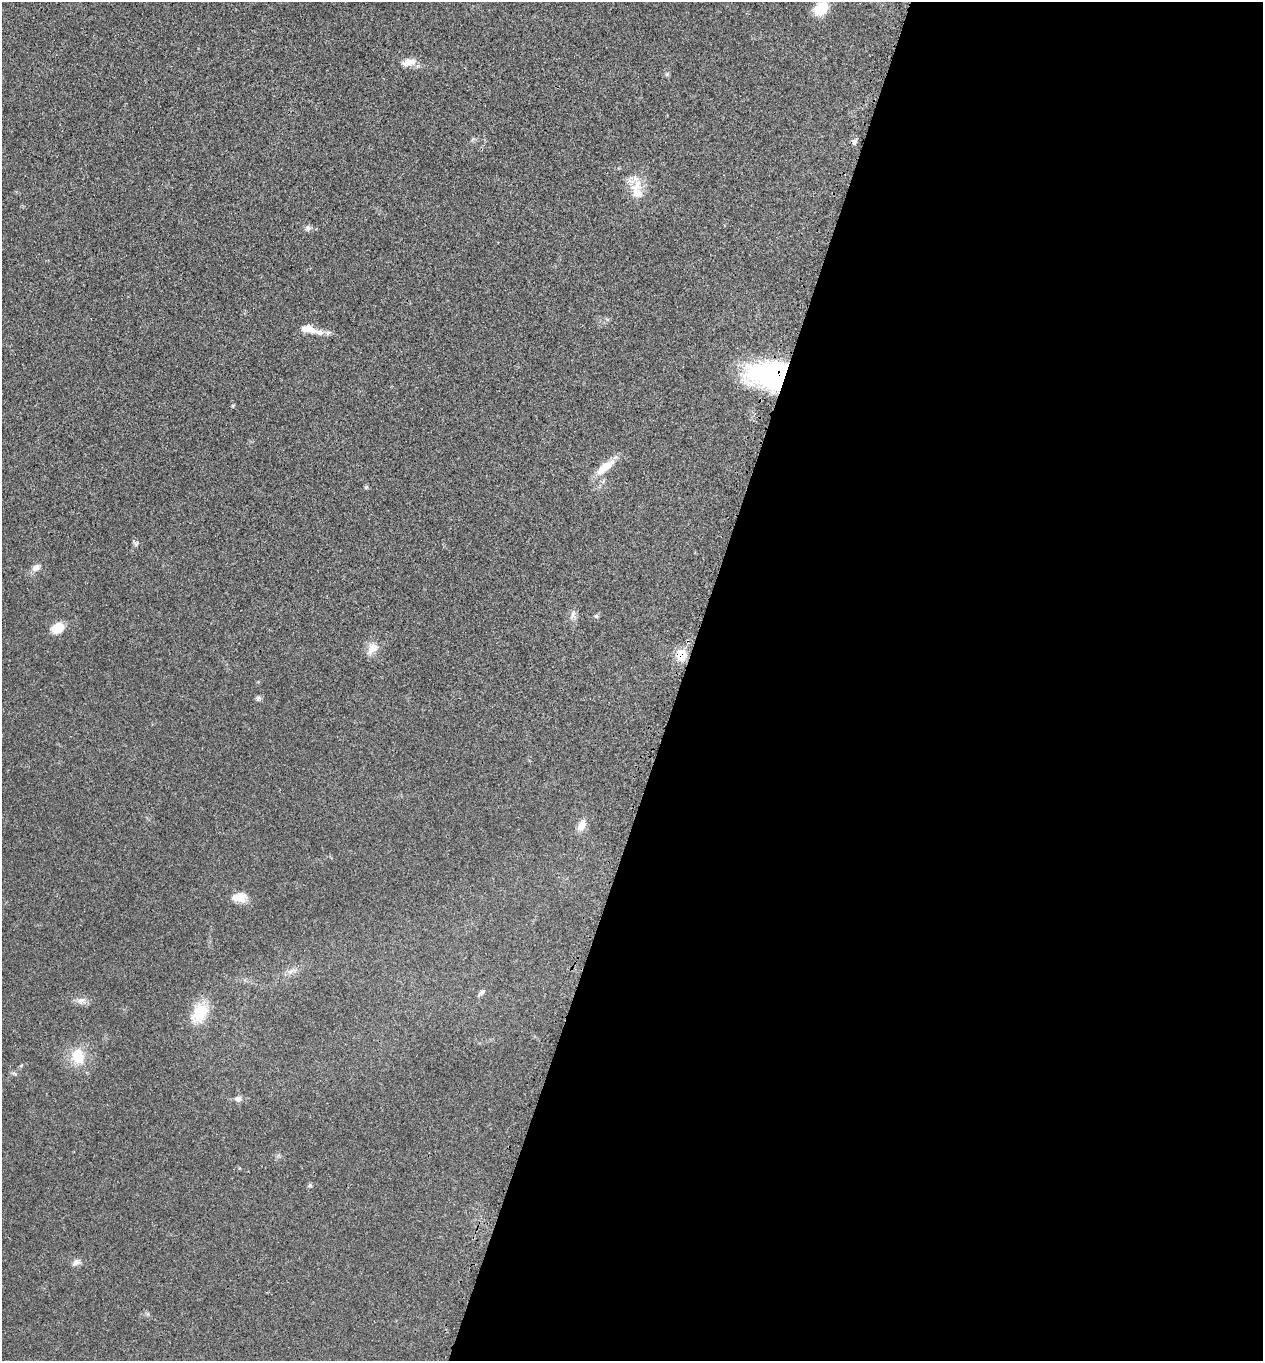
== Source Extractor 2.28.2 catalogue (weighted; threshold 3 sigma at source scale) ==
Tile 12 of 4 x 4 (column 4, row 3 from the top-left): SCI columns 4012-5272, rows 1460-2818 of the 5629 x 5638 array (HDU 1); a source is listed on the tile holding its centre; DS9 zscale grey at full resolution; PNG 1265 x 1363 px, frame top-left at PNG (2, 2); no overlay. Shown black and unused: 46% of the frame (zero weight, under 3 of 4 exposures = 8% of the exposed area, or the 3 px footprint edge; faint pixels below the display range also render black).
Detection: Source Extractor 2.28.2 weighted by HDU 2 'WHT'; one run over the whole footprint, this tile lists its part. Background 0.0234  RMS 0.0034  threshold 0.0154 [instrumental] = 3 sigma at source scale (4.5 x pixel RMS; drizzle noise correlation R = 1.50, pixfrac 1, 0.05/0.05 arcsec/px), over >= 5 px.
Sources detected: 30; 3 inside a brighter listed object's ellipse — not listed separately; the other 27 listed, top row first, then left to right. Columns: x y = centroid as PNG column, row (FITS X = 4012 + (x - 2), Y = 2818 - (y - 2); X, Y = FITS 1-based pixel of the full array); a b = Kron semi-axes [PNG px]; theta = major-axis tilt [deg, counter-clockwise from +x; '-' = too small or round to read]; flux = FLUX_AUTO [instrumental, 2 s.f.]
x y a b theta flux
821 9 18 13 40 6.6
411 62 17 10 3 3
667 74 6 5 - 0.52
854 142 8 6 46 0.88
636 187 23 13 54 5.6
308 228 9 7 -89 0.95
308 329 18 8 -13 4
770 375 43 25 -4 57
605 467 31 10 38 5.4
366 487 6 4 44 0.43
36 568 12 8 36 1.8
573 614 11 6 73 1.3
596 616 6 5 - 0.57
57 628 15 11 29 4.9
372 649 17 12 50 3.3
681 655 14 12 74 5.4
258 698 7 6 - 0.68
582 825 15 9 60 2.5
239 897 19 12 5 3.6
290 972 9 4 19 1.1
482 992 9 5 41 0.85
81 1001 11 8 32 1.8
200 1012 24 16 63 10
78 1056 18 14 -75 8.3
238 1099 9 7 20 1.3
310 1185 6 5 - 0.55
76 1262 10 7 24 1.4
Overlapping masked pixels (flux is a lower limit): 2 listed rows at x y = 770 375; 681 655